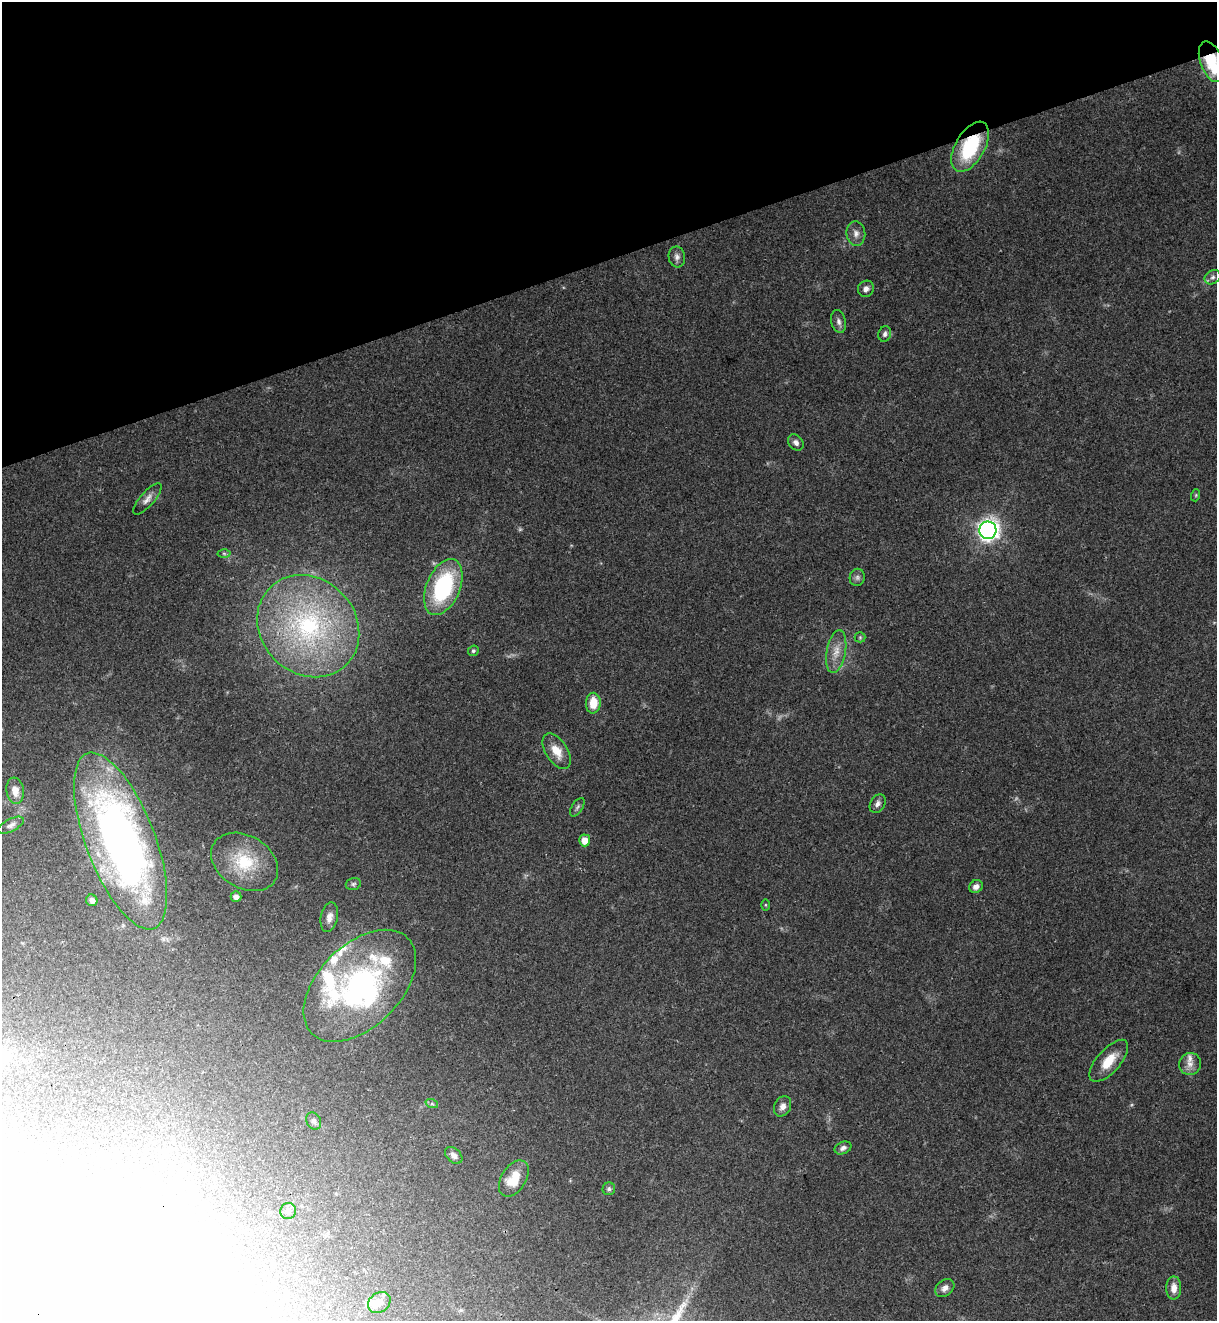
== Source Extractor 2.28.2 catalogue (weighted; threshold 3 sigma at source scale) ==
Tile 3 of 4 x 4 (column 3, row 1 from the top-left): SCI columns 2735-3949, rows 4018-5336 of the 5418 x 5401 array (HDU 1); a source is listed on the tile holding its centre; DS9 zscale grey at full resolution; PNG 1219 x 1323 px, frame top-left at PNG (2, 2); each listed source drawn as its Kron ellipse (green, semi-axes under 4 px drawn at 4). Shown black and unused: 20% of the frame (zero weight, under 3 of 4 exposures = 9% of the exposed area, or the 3 px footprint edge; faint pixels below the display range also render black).
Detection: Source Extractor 2.28.2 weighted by HDU 2 'WHT'; one run over the whole footprint, this tile lists its part. Background 0.0648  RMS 0.0053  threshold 0.024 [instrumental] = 3 sigma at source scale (4.5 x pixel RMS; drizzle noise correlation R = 1.50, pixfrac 1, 0.0396/0.0396 arcsec/px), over >= 5 px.
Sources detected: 60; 1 too faint to see at this stretch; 4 inside a brighter object's white glare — neither listed nor drawn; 7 inside a brighter listed object's ellipse — not listed separately; the other 48 listed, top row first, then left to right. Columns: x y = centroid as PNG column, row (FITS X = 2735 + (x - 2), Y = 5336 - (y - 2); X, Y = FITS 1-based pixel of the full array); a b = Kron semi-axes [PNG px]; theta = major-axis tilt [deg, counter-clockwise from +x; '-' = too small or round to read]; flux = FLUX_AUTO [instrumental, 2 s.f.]
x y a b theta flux
1212 62 21 11 -69 27
970 147 27 14 60 38
856 234 12 9 -84 3.2
677 257 10 8 -81 2.3
1213 277 8 6 30 1.7
866 289 8 7 - 2.6
839 321 11 7 -77 2.3
885 334 8 6 76 1.6
796 442 9 7 -49 2.3
1196 495 6 4 72 0.66
147 499 20 7 49 3.5
988 530 9 8 - 280
224 553 6 4 -1 0.87
857 577 9 7 78 1.7
443 587 29 16 67 54
308 626 54 47 -46 110
860 637 5 5 - 0.74
473 651 6 5 - 0.96
836 651 22 9 79 6.7
593 703 10 7 87 10
557 751 20 11 -58 8.1
15 791 13 8 -83 4.6
878 804 10 7 59 2.1
577 807 10 5 58 1.4
11 825 14 6 27 2.3
585 840 6 5 - 5.7
121 841 94 34 -69 320
245 862 36 26 -32 27
353 884 8 5 15 1.2
976 887 7 6 - 2.7
236 897 5 5 - 2.7
92 900 6 5 - 2.4
765 905 5 4 - 0.54
329 917 15 8 78 3.7
360 986 68 41 45 110
1109 1061 26 11 48 11
1190 1064 11 10 - 4
432 1104 6 4 -18 0.76
783 1106 10 8 61 3.2
314 1121 9 7 -61 1.6
843 1148 9 6 24 2
454 1155 10 7 -44 2.7
514 1179 20 12 58 13
609 1189 6 6 - 1.2
288 1211 8 7 - 2.2
945 1288 10 7 40 3
1174 1288 11 7 90 4.5
379 1302 12 9 35 4.4
Overlapping masked pixels (flux is a lower limit): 2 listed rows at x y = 1212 62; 970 147
Isophote crosses this tile's border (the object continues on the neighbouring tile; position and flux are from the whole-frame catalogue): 1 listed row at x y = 1212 62